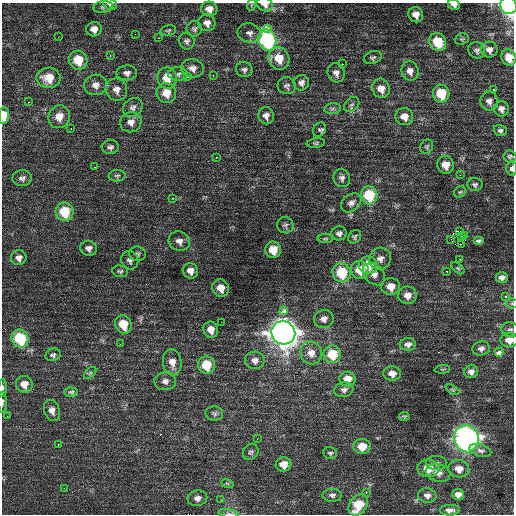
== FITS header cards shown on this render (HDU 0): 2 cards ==
NAXIS1  =                  512 / Axis length
NAXIS2  =                  512 / Axis length

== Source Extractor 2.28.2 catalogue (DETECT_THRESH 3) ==
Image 512 x 512 px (HDU 0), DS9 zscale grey, 1 PNG px = 1 image px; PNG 516 x 516 px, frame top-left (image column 1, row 512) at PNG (2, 3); each listed source drawn as its Kron ellipse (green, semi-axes under 4 px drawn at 4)
Background 0.721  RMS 1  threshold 3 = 3 sigma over >= 5 px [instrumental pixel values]
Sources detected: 171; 2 with non-positive FLUX_AUTO (blend fragments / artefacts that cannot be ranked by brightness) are neither listed nor drawn; the other 169 listed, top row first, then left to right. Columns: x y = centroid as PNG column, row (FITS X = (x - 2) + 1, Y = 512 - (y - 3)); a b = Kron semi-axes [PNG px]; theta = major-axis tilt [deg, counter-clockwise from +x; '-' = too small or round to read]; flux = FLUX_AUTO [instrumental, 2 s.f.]
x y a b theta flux
110 4 7 5 -23 250
265 4 8 6 -24 460
251 5 6 4 71 81
454 5 6 5 - 280
508 6 9 8 - 20000
103 7 10 5 8 170
209 9 8 7 - 470
416 15 8 7 - 460
207 23 9 8 - 410
94 29 8 7 - 420
194 29 8 7 - 190
268 29 3 3 - 440
168 30 8 5 13 120
249 33 12 9 -13 380
135 34 2 2 - 30
58 37 2 2 - 34
158 38 2 2 - 110
462 39 7 5 20 110
267 40 10 9 - 9200
187 41 8 7 - 230
438 42 9 8 - 2100
477 50 9 8 - 220
489 50 8 8 - 320
110 55 3 3 - 54
509 57 8 7 - 830
279 58 11 10 - 1200
373 58 9 6 18 160
78 60 9 9 - 1600
342 64 2 2 - 300
192 68 11 9 -9 420
244 70 8 7 - 210
410 71 10 8 -75 380
127 73 10 7 0 280
336 73 10 8 -67 340
178 74 9 7 -1 220
213 76 3 2 - 230
188 77 3 3 - 120
49 78 12 10 1 1200
167 78 11 9 -71 1100
301 83 8 7 - 290
96 85 11 10 - 480
287 86 9 8 - 220
381 88 10 8 -67 740
494 89 3 3 - 380
116 90 11 10 - 490
166 93 10 9 - 950
441 94 9 8 - 2100
489 101 9 8 - 310
28 102 2 2 - 440
352 105 9 6 43 180
133 108 10 9 - 290
332 109 8 5 7 170
501 109 8 7 - 300
4 115 8 5 85 1000
266 116 8 7 - 370
59 117 11 10 - 650
404 117 9 8 - 560
131 122 11 10 - 480
71 129 3 2 - 170
319 130 7 6 - 140
500 130 6 5 - 150
316 143 9 4 7 120
110 147 8 7 - 210
427 147 7 6 - 130
510 156 6 6 - 140
216 157 3 2 - 590
446 165 9 8 - 710
95 167 2 2 - 39
512 168 7 5 86 210
460 175 3 3 - 67
117 176 8 6 1 140
22 178 9 8 - 250
342 178 9 8 - 250
475 184 7 6 - 160
460 192 6 5 - 100
369 195 9 8 - 2800
173 198 3 2 - 1200
351 203 11 8 40 310
65 212 9 9 - 2100
285 225 8 8 - 190
460 231 4 2 - 2600
339 233 7 7 - 230
465 235 2 2 - 590
461 236 4 3 - 65
355 237 7 5 52 140
325 239 8 4 0 100
451 239 2 2 - 200
179 241 11 9 -20 450
479 241 5 4 - 160
461 244 2 2 - 610
89 248 8 7 - 290
273 250 8 8 - 1100
137 254 8 7 - 160
19 258 8 7 - 300
380 259 11 10 - 400
460 259 3 2 - 100
130 260 9 8 - 240
368 265 9 9 - 1600
458 268 7 4 -40 100
360 270 9 9 - 1100
120 271 8 6 -5 150
190 271 8 7 - 460
447 271 3 2 - 370
342 273 10 9 - 2600
374 274 13 9 -43 410
502 277 6 5 - 270
391 287 9 8 - 680
221 288 9 8 - 740
407 295 9 8 - 500
505 296 3 2 - 430
512 303 5 5 - 99
284 310 4 3 - 380
324 319 10 9 - 350
221 322 2 2 - 79
123 324 9 8 - 1500
211 330 8 7 - 530
510 330 9 7 -14 190
283 333 12 11 - 69000
20 339 9 8 - 3600
509 340 9 7 2 610
120 344 3 2 - 56
408 344 8 6 2 300
481 348 9 7 16 250
499 352 4 4 - 460
311 353 11 10 - 620
332 354 9 8 - 2000
53 355 8 6 19 160
255 360 9 8 - 350
172 362 13 9 -83 620
206 365 9 8 - 1600
442 369 8 3 5 65
471 372 7 6 - 300
90 373 7 4 45 110
392 373 9 7 -4 470
347 379 8 7 - 790
165 381 11 9 0 310
24 384 8 8 - 650
3 388 9 3 88 170
344 390 9 7 15 260
453 390 7 4 -31 96
71 392 7 4 -5 130
3 402 10 3 90 120
52 410 11 7 -71 370
214 413 9 7 -4 180
7 416 2 2 - 80
404 416 5 3 - 87
257 439 2 2 - 38
466 439 14 12 -85 28000
58 444 3 2 - 75
362 446 9 7 2 1000
480 450 11 6 -16 230
251 452 8 7 - 170
330 453 7 5 -11 120
436 463 11 7 -2 240
284 464 8 7 - 710
428 468 11 8 -9 1000
459 469 10 8 -12 620
438 473 12 8 -13 420
227 483 6 4 -19 95
64 488 3 2 - 220
366 492 3 3 - 150
458 494 6 5 - 350
332 495 10 6 1 220
427 496 9 7 -5 290
197 498 10 8 10 330
221 500 3 3 - 50
358 505 11 8 53 1900
450 510 10 5 2 270
228 513 10 4 -10 180
At the frame edge (FLAGS 8, measured only in part): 12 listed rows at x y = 110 4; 265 4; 454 5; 508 6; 509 57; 4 115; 512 168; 512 303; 509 340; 3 388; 3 402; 228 513
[2 non-positive-flux detections neither listed nor drawn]